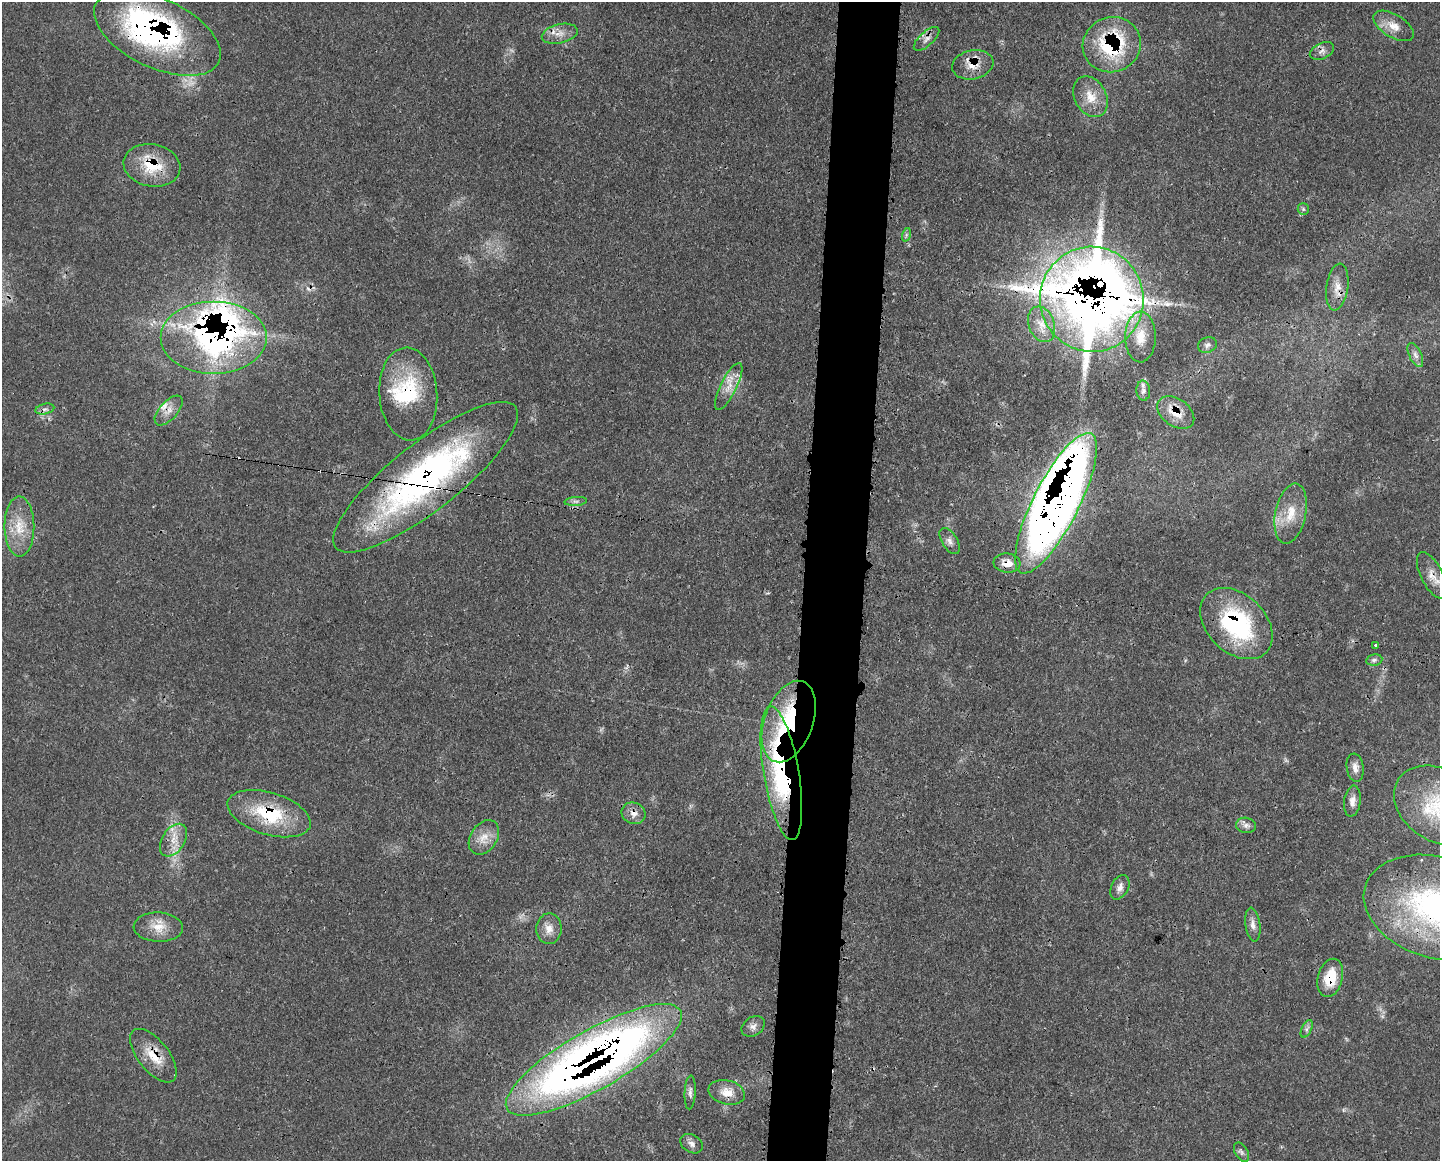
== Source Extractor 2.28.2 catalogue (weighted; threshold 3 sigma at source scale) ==
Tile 5 of 3 x 4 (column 2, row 2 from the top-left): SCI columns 1573-3010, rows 2322-3480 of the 4694 x 4641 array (HDU 1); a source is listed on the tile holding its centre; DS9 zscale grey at full resolution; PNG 1442 x 1163 px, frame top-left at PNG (2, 2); each listed source drawn as its Kron ellipse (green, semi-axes under 4 px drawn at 4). Shown black and unused: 4% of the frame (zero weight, under 3 of 4 exposures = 2% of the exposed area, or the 3 px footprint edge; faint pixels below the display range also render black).
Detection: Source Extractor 2.28.2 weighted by HDU 2 'WHT'; one run over the whole footprint, this tile lists its part. Background 0.0549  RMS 0.0033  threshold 0.0148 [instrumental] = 3 sigma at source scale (4.5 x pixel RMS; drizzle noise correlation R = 1.50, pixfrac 1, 0.05/0.05 arcsec/px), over >= 5 px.
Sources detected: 73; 1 too faint to see at this stretch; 1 inside a brighter object's white glare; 3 cosmic-ray / hot-pixel residue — neither listed nor drawn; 9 inside a brighter listed object's ellipse — not listed separately; the other 59 listed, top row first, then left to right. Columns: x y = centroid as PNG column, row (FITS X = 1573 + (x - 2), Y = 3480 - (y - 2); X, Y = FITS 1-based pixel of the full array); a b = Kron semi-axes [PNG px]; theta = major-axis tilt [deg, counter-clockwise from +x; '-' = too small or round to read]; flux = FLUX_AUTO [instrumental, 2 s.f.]
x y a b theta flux
1394 26 22 11 -31 4.5
157 33 68 34 -25 100
560 34 18 9 13 3.5
926 39 16 7 41 2.1
1112 45 29 27 23 32
1322 51 13 8 26 1.7
973 65 21 14 11 5.8
1090 97 21 16 -61 6.4
152 165 28 21 -10 13
1303 209 6 5 - 0.67
906 235 7 4 72 0.67
1337 287 23 11 82 4.4
1092 299 52 51 - 860
1042 324 18 13 -69 4.9
214 337 53 36 0 110
1140 337 25 15 89 7.2
1207 345 10 7 23 1.1
1415 355 13 6 -66 1.6
729 386 26 8 64 4.4
1143 390 10 7 -86 1.2
408 394 46 29 -86 24
45 409 9 5 12 1.2
169 410 18 9 48 2.9
1176 412 20 13 -36 6.4
426 477 114 33 38 120
576 501 11 4 4 1
1056 503 78 23 63 550
1291 514 30 15 78 8.9
19 526 30 15 -90 9
950 541 14 8 -58 1.9
1007 563 13 9 -6 3.9
1432 575 25 11 -63 4.6
1236 624 41 29 -44 42
1376 645 3 3 - 0.78
1374 660 8 5 10 0.91
789 722 42 24 70 39
1355 768 14 8 -81 2.2
781 773 67 17 -80 55
1352 801 15 8 83 2.6
1438 805 48 35 -34 28
634 813 12 10 -23 2.6
269 814 43 21 -17 22
1246 825 10 7 -11 1.6
484 837 19 13 56 4.6
173 840 18 11 57 4.8
1120 887 13 8 63 2.1
1437 908 75 50 -17 88
1253 924 17 7 -81 2.1
158 927 24 14 -2 5.9
549 929 15 13 87 3.5
1330 978 19 12 75 10
753 1026 12 9 34 1.8
1307 1029 9 5 64 1
153 1056 32 15 -51 8.4
594 1060 100 29 30 320
690 1092 17 5 87 1.4
727 1092 18 12 -14 4.6
692 1144 12 8 -31 1.9
1241 1152 10 6 -59 1.1
Overlapping masked pixels (flux is a lower limit): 24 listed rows (the first 20) at x y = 157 33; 1112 45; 1322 51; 973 65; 152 165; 1337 287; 1092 299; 214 337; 408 394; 169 410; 1176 412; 426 477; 1056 503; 1007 563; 1432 575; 1236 624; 789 722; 781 773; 634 813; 269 814
Isophote crosses this tile's border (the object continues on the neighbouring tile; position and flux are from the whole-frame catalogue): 3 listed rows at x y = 1432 575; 1438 805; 1437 908